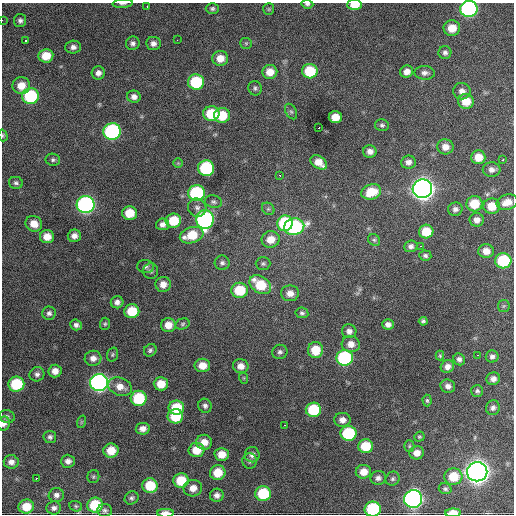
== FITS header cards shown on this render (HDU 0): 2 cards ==
NAXIS1  =                  512 / Axis length
NAXIS2  =                  512 / Axis length

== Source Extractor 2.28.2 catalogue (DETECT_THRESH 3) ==
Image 512 x 512 px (HDU 0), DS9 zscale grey, 1 PNG px = 1 image px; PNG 516 x 516 px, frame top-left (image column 1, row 512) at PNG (2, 3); each listed source drawn as its Kron ellipse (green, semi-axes under 4 px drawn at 4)
Background 1580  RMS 36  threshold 108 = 3 sigma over >= 5 px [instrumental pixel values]
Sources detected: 177; all 177 listed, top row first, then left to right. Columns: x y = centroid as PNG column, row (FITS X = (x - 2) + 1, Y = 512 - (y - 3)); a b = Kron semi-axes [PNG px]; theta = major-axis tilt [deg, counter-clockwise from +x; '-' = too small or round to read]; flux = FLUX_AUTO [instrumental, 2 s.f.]
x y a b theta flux
123 4 10 3 3 5.6e+03
307 4 6 4 -6 5.5e+03
355 5 7 5 -1 4.3e+04
147 7 3 2 - 5.9e+03
212 9 6 5 - 5.3e+03
269 9 6 5 - 3.6e+03
469 9 8 8 - 4.8e+05
2 20 2 2 - 2.0e+03
20 21 6 6 - 7.5e+03
452 28 8 7 - 3.6e+04
177 40 3 2 - 2.4e+03
26 41 3 3 - 1.4e+04
133 43 7 7 - 7.5e+03
246 43 6 5 - 3.9e+03
153 44 7 6 - 1.1e+04
73 47 8 6 3 1.0e+04
445 53 6 6 - 7.1e+03
46 56 7 6 - 4.4e+04
220 58 8 7 - 2.8e+04
310 71 8 7 - 9.2e+04
270 72 7 7 - 3.0e+04
407 72 6 6 - 1.7e+04
98 73 6 6 - 1.1e+04
425 73 10 6 -2 9.8e+03
196 82 8 7 - 1.4e+05
21 86 9 8 - 3.2e+04
255 88 7 6 - 5.9e+03
462 91 8 8 - 1.3e+04
30 96 8 8 - 1.9e+05
134 97 7 6 - 1.2e+04
466 101 8 7 - 4.2e+04
291 112 8 5 -62 4.9e+03
211 114 8 7 - 8.6e+04
222 115 8 7 - 6.3e+04
335 117 6 6 - 3.2e+04
382 125 7 6 - 5.5e+03
319 128 2 2 - 2.8e+03
112 131 8 8 - 4.3e+05
3 135 6 4 -73 3.0e+03
445 147 8 7 - 2.0e+04
370 151 7 6 - 1.4e+04
478 157 7 7 - 3.4e+04
53 160 7 6 - 5.6e+03
502 160 3 2 - 2.8e+03
319 162 9 6 -34 2.5e+04
408 162 7 6 - 1.2e+04
178 163 5 5 - 3.3e+03
206 168 8 7 - 2.3e+05
492 170 9 7 -1 1.2e+04
280 175 3 3 - 7.4e+03
16 183 7 6 - 6.2e+03
422 189 10 9 - 2.2e+06
371 192 10 7 20 5.3e+04
197 193 8 8 - 2.5e+05
213 202 8 6 -12 6.2e+03
507 202 11 7 17 2.7e+04
474 204 8 7 - 5.8e+04
86 205 9 8 - 7.6e+05
492 206 8 7 - 4.5e+04
197 208 9 9 - 1.2e+04
268 209 7 5 -44 4.9e+03
455 209 7 6 - 8.6e+03
129 213 7 7 - 5.2e+04
205 220 9 9 - 5.8e+05
477 220 7 7 - 1.5e+04
173 221 8 7 - 7.1e+04
285 223 8 7 - 1.6e+05
34 224 8 7 - 2.7e+04
163 224 6 6 - 1.2e+04
294 227 10 8 13 3.3e+05
426 232 7 7 - 5.4e+04
192 235 12 8 17 6.4e+04
74 236 6 6 - 1.4e+04
47 237 7 6 - 2.8e+04
271 239 9 8 - 3.2e+04
374 240 6 5 - 4.6e+03
411 246 6 6 - 8.2e+03
420 246 3 2 - 2.7e+03
486 251 8 7 - 2.1e+04
425 256 6 5 - 5.7e+03
503 261 8 7 - 1.6e+05
222 263 7 7 - 7.3e+03
263 264 7 6 - 5.3e+03
146 266 8 6 -2 6.8e+03
151 271 7 7 - 7.2e+03
163 284 8 7 - 1.9e+04
260 285 11 8 -35 8.5e+04
239 290 8 7 - 8.3e+04
290 293 9 8 - 1.9e+04
117 302 6 6 - 1.0e+04
504 306 6 5 - 3.8e+03
132 311 7 7 - 7.0e+04
49 313 7 6 - 7.4e+03
302 313 6 5 - 5.6e+03
423 321 4 4 - 4.7e+03
105 324 6 5 - 3.8e+03
182 324 7 5 17 4.6e+03
388 324 6 5 - 1.1e+04
76 325 6 5 - 7.7e+03
168 325 7 7 - 2.7e+04
349 331 7 7 - 1.1e+04
351 344 9 8 - 2.1e+04
150 350 7 6 - 6.0e+03
315 350 8 7 - 5.3e+04
280 352 7 7 - 7.1e+03
112 355 7 5 71 4.3e+03
478 355 2 2 - 1.4e+03
440 356 5 4 - 3.0e+03
492 356 6 6 - 7.8e+03
93 358 8 7 - 1.5e+04
345 358 8 8 - 2.8e+05
459 359 6 5 - 8.0e+03
202 365 8 6 0 3.1e+04
241 366 8 7 - 1.9e+04
447 367 7 6 - 1.4e+04
55 371 6 6 - 1.8e+04
37 374 7 7 - 8.2e+03
244 378 6 3 -71 2.6e+03
493 379 7 6 - 1.2e+04
99 383 9 8 - 1.0e+06
16 384 8 7 - 1.3e+05
161 384 7 6 - 3.9e+04
448 386 7 6 - 1.2e+04
120 387 12 8 -21 2.5e+04
477 391 6 6 - 5.9e+03
139 398 8 7 - 1.3e+05
427 400 6 4 -87 3.7e+03
205 406 7 6 - 7.5e+03
176 408 8 7 - 7.9e+04
493 408 7 7 - 8.2e+03
313 410 7 7 - 1.2e+05
175 416 7 7 - 8.2e+04
7 417 8 6 -13 7.4e+03
342 420 8 7 - 1.5e+04
81 422 6 4 71 3.4e+03
4 423 7 6 - 1.1e+04
284 425 2 2 - 1.9e+03
143 429 7 6 - 1.4e+04
348 433 8 7 - 1.7e+05
50 437 6 6 - 6.5e+03
419 437 5 5 - 3.7e+03
204 442 8 7 - 2.3e+04
366 446 7 7 - 7.5e+04
409 446 5 5 - 3.8e+03
197 450 8 7 - 4.6e+04
111 451 7 7 - 4.2e+04
417 453 7 6 - 1.9e+04
222 454 7 6 - 2.9e+04
252 455 7 7 - 1.1e+04
68 461 7 6 - 1.1e+04
250 461 8 7 - 6.9e+03
11 462 7 7 - 1.3e+04
363 472 8 7 - 2.7e+04
477 472 10 9 - 2.6e+06
218 473 8 7 - 4.6e+04
93 476 6 6 - 4.2e+03
453 477 9 8 - 5.7e+04
36 478 3 2 - 3.1e+03
378 478 7 7 - 9.3e+03
393 479 7 6 - 5.2e+03
181 480 7 7 - 7.0e+04
150 486 7 7 - 7.3e+04
193 488 9 8 - 2.2e+04
445 489 6 5 - 5.2e+03
263 494 8 7 - 1.3e+05
56 495 7 7 - 9.2e+03
217 495 7 6 - 1.2e+04
132 498 7 6 - 6.0e+03
413 499 9 9 - 1.0e+06
95 505 8 7 - 9.4e+04
76 506 6 5 - 4.6e+03
26 507 7 7 - 4.5e+04
54 508 7 6 - 8.9e+03
373 509 8 7 - 1.8e+05
105 510 7 6 - 6.3e+03
165 513 8 3 0 2.1e+04
453 513 8 4 1 3.9e+04
At the frame edge (FLAGS 8, measured only in part): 10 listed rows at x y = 123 4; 307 4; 355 5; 469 9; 2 20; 3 135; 4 423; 373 509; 165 513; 453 513